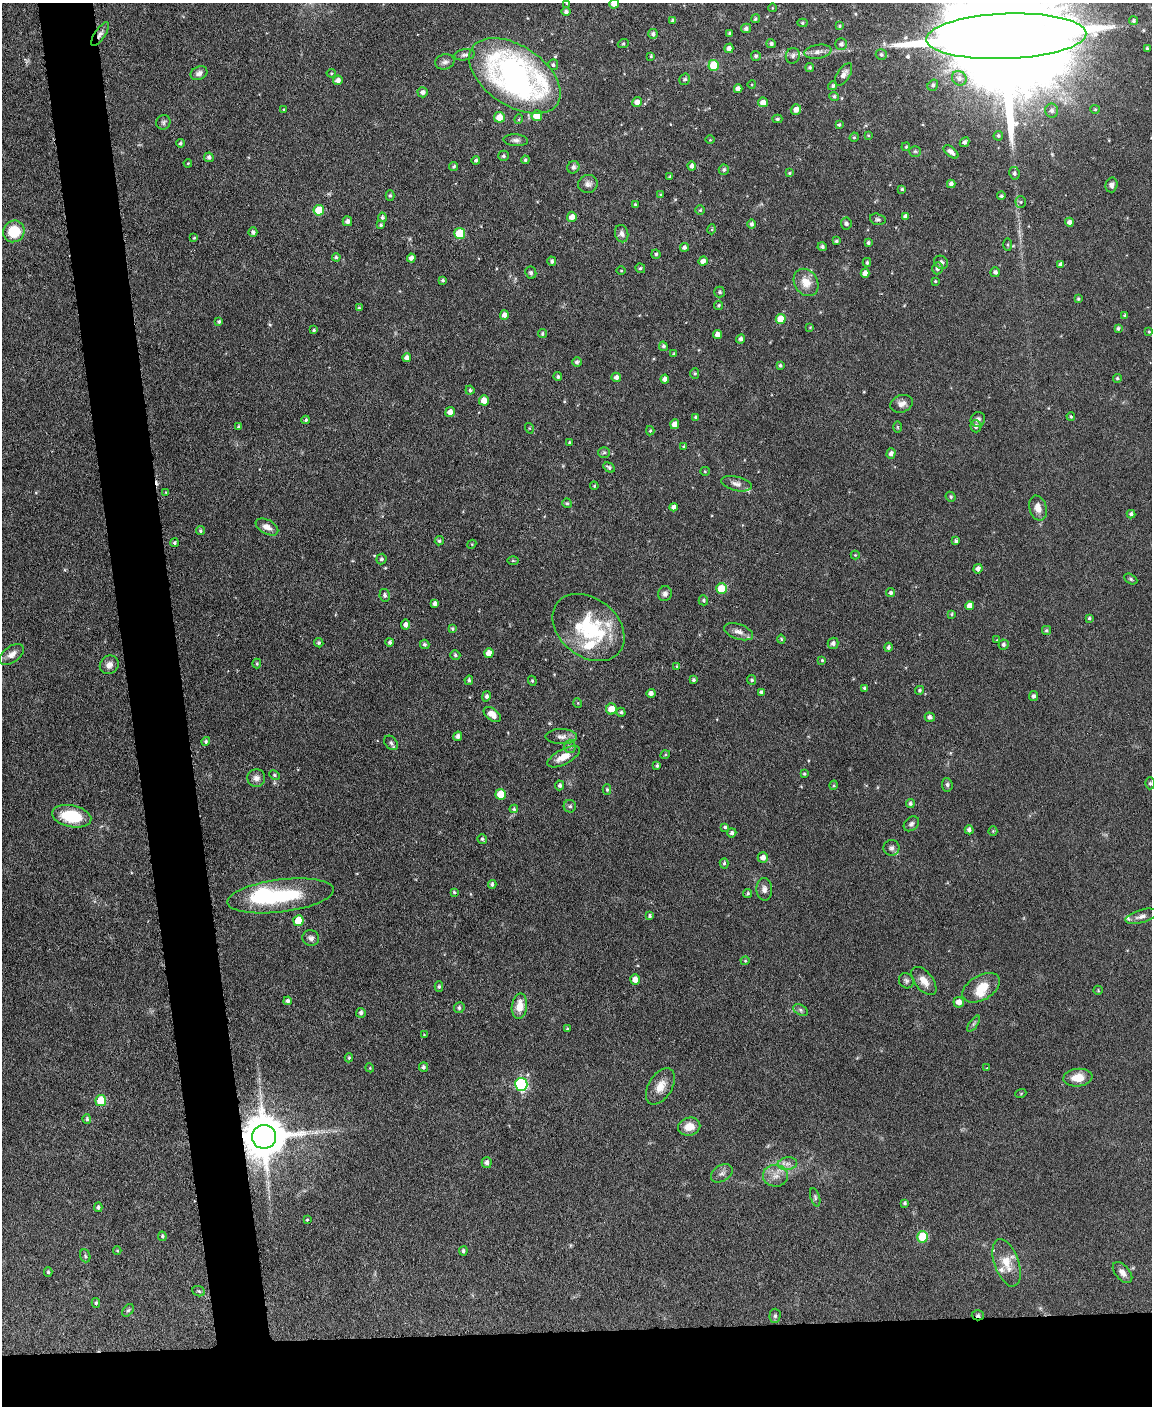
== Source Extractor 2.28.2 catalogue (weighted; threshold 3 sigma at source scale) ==
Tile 11 of 4 x 3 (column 3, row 3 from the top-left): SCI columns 2304-3453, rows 241-1644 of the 4605 x 4580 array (HDU 1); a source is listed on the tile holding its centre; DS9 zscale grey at full resolution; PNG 1154 x 1408 px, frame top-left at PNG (2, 3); each listed source drawn as its Kron ellipse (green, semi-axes under 4 px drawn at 4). Shown black and unused: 10% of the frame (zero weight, under 3 of 6 exposures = <1% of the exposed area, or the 3 px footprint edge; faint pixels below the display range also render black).
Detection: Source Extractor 2.28.2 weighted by HDU 2 'WHT'; one run over the whole footprint, this tile lists its part. Background 0.0896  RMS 0.0041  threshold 0.017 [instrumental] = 3 sigma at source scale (4.09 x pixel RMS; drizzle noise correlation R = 1.36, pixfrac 0.8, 0.05/0.05 arcsec/px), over >= 5 px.
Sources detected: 330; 2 inside a brighter object's white glare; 1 cosmic-ray / hot-pixel residue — neither listed nor drawn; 7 inside a brighter listed object's ellipse — not listed separately; the other 320 listed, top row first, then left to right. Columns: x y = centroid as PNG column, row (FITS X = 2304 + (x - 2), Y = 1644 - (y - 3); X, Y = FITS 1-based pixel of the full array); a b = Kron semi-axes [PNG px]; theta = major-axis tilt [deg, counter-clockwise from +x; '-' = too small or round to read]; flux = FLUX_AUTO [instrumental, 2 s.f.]
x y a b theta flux
567 3 4 4 - 0.5
614 4 5 4 - 2.9
772 8 4 3 - 0.29
566 12 4 4 - 1.1
755 19 4 4 - 0.72
673 20 4 4 - 0.83
1133 21 4 4 - 0.81
802 23 5 4 - 0.55
840 26 4 3 - 0.49
746 28 5 4 - 1.2
730 33 4 3 - 0.83
100 34 14 5 56 1.6
653 34 5 4 - 1
1006 36 80 22 2 27000
623 44 5 3 - 0.41
771 44 5 4 - 1
841 44 6 6 - 1.2
729 48 5 4 - 1.5
1147 48 3 3 - 0.63
818 52 14 7 9 2.1
465 55 10 5 9 1.2
881 55 5 5 - 0.8
651 56 4 4 - 0.43
756 56 5 4 - 0.83
793 56 8 7 - 1.3
445 62 10 7 15 1.5
553 65 5 5 - 0.83
714 65 5 5 - 11
810 67 4 4 - 0.74
199 73 9 6 26 1.5
331 73 4 4 - 0.44
844 74 13 6 57 2.3
515 76 51 30 -34 130
959 78 8 7 - 1.7
685 79 6 5 - 0.92
338 80 5 4 - 1.7
752 85 4 3 - 0.31
933 85 6 5 - 0.99
833 86 4 4 - 0.78
738 89 4 4 - 1.8
423 92 5 5 - 1.4
834 96 5 4 - 0.72
637 102 5 5 - 2.4
763 102 5 5 - 2.6
1095 109 4 4 - 0.51
284 110 3 3 - 0.48
796 110 5 5 - 2.5
1052 111 7 6 - 1.5
537 116 5 5 - 6.2
499 117 5 5 - 5
519 119 5 3 - 0.34
777 119 5 4 - 0.7
163 122 7 7 - 0.95
839 125 4 3 - 0.62
868 135 4 3 - 0.35
998 136 5 4 - 0.67
854 137 5 4 - 0.56
516 140 12 6 -5 1.4
710 140 4 3 - 0.31
964 142 5 3 - 1.1
180 143 4 4 - 0.68
906 147 4 3 - 0.42
915 151 6 5 - 0.63
951 152 9 4 -39 1.9
503 156 5 5 - 0.8
209 157 5 4 - 1.1
476 160 4 4 - 0.65
525 160 4 4 - 0.72
188 163 4 3 - 0.3
454 166 5 4 - 0.67
692 166 4 4 - 1.3
573 167 6 6 - 1.4
724 170 5 5 - 0.9
790 173 4 3 - 0.42
1014 173 6 5 - 0.98
670 177 4 3 - 0.59
588 184 9 9 - 1.9
951 184 4 4 - 1.5
1111 185 7 6 - 1.4
902 189 3 3 - 0.61
660 194 4 3 - 0.38
390 195 5 4 - 0.6
1001 196 4 4 - 0.72
1021 202 5 5 - 0.6
635 204 4 3 - 0.37
319 210 5 5 - 9.6
700 210 4 4 - 0.56
906 216 4 4 - 1.4
382 217 5 4 - 0.78
572 217 5 5 - 2.6
878 219 8 5 -15 0.86
347 221 5 5 - 1.4
1069 222 4 4 - 1.6
846 223 6 5 - 0.9
751 224 4 4 - 0.97
381 225 4 4 - 0.68
712 229 5 3 - 0.43
14 231 11 10 - 11
253 232 4 4 - 0.95
460 234 5 5 - 15
622 234 9 6 -76 1.6
194 238 3 3 - 0.42
836 241 3 3 - 0.66
868 242 4 3 - 0.76
1008 244 6 3 -90 0.49
684 247 4 4 - 1
822 247 5 4 - 0.97
656 254 4 4 - 0.71
336 257 4 4 - 0.67
411 258 4 4 - 1.6
552 261 5 4 - 0.9
703 261 4 4 - 1.9
867 262 4 3 - 0.7
941 262 7 6 - 1.2
1061 264 4 4 - 1.3
640 268 5 4 - 0.74
937 268 6 5 - 1.3
621 271 4 3 - 0.34
995 272 5 5 - 1.1
531 273 6 5 - 0.96
865 273 4 4 - 2.4
443 280 3 3 - 0.6
935 281 4 3 - 0.41
806 282 14 11 -57 5.6
720 292 5 5 - 0.75
1078 299 4 3 - 0.52
719 305 5 4 - 0.63
359 308 4 3 - 0.61
504 315 5 4 - 1.9
1125 315 4 3 - 0.66
781 319 5 5 - 6.4
219 322 4 4 - 0.68
810 327 4 3 - 0.29
1118 329 3 3 - 0.75
314 330 4 4 - 0.61
1149 332 4 3 - 0.41
542 333 4 4 - 0.63
718 335 4 4 - 2.8
741 339 4 4 - 1.3
663 346 5 4 - 0.77
674 354 3 3 - 0.6
407 358 4 4 - 1.6
577 362 5 4 - 1
780 365 3 3 - 0.64
695 374 5 4 - 0.52
558 377 4 4 - 0.8
616 377 5 4 - 1.6
1117 378 4 4 - 0.6
665 379 4 4 - 2
470 390 4 4 - 0.69
484 400 5 5 - 3.9
901 404 11 8 18 2.2
450 412 5 5 - 2.4
1071 416 4 3 - 0.44
696 417 4 4 - 0.72
978 419 7 7 - 1.2
306 420 4 3 - 0.7
675 424 5 4 - 3.1
976 426 6 5 - 1.3
238 427 4 4 - 0.65
897 427 6 4 -89 0.44
529 428 5 3 - 0.33
650 431 5 4 - 0.51
570 443 3 3 - 0.62
684 446 3 3 - 0.62
604 452 6 5 - 0.68
891 454 5 4 - 1.5
609 467 6 4 -30 0.91
705 471 5 4 - 0.45
736 484 15 7 -13 2.1
594 486 4 3 - 0.45
166 492 3 3 - 0.36
951 497 5 4 - 0.73
567 503 5 4 - 0.57
674 507 4 4 - 1.4
1038 508 13 8 -73 3.2
1131 514 4 4 - 1
267 527 12 7 -27 2.8
200 531 4 4 - 0.62
439 541 5 4 - 0.73
956 541 3 3 - 0.88
174 543 4 3 - 0.74
472 544 4 3 - 0.35
855 555 4 4 - 0.35
381 559 5 5 - 0.8
513 561 6 4 -1 0.41
978 569 5 4 - 1.6
1131 579 7 4 -28 0.69
721 589 5 5 - 9
891 593 4 4 - 0.91
665 594 7 6 - 1.3
385 595 6 5 - 0.96
703 600 5 4 - 0.64
435 604 4 4 - 1.4
970 606 4 4 - 2.9
952 614 4 3 - 0.56
1089 618 4 3 - 0.67
406 625 5 4 - 1.7
588 627 40 29 -38 32
452 629 4 4 - 0.63
1046 630 4 4 - 0.76
739 632 15 7 -20 2.5
781 639 4 4 - 0.56
997 640 3 3 - 0.28
390 642 4 4 - 0.85
319 643 5 4 - 0.77
833 643 5 5 - 1.4
425 644 5 4 - 0.81
1003 645 5 5 - 0.97
888 647 4 4 - 0.84
489 653 5 4 - 3.7
12 654 14 8 36 2.9
455 655 5 4 - 0.73
822 660 3 3 - 0.46
257 664 5 3 - 0.53
109 665 10 9 - 2.4
677 666 4 3 - 0.4
469 680 4 4 - 0.73
694 680 4 4 - 0.68
752 680 5 4 - 0.72
532 681 5 4 - 0.58
864 688 4 3 - 0.63
920 690 5 4 - 0.56
761 692 4 4 - 0.81
651 693 4 4 - 1.6
486 696 5 4 - 1
1034 696 5 4 - 0.88
578 703 5 3 - 0.33
611 709 5 5 - 4.5
621 712 5 4 - 0.7
492 714 10 6 -38 3.6
930 717 5 4 - 1.2
458 736 5 4 - 1.4
561 736 16 7 0 2.3
206 741 4 4 - 0.73
391 743 8 5 -48 1.2
570 746 6 5 - 1
665 755 5 3 - 0.39
564 757 18 7 27 4.8
657 766 4 3 - 0.77
804 774 3 3 - 0.54
274 775 5 4 - 0.53
256 778 9 9 - 2
1150 783 6 5 - 0.57
560 785 5 4 - 1.1
834 785 5 3 - 0.39
947 785 7 5 -84 0.9
607 789 5 4 - 0.64
501 794 5 5 - 9.7
910 803 4 4 - 0.84
570 806 6 6 - 0.88
514 809 4 4 - 0.61
72 816 20 11 -12 17
911 824 8 6 42 1.2
725 827 4 3 - 0.63
969 830 4 4 - 1.3
993 831 4 4 - 0.35
732 833 4 4 - 1
482 839 5 4 - 0.72
891 848 8 8 - 1.4
763 858 5 5 - 2
724 863 5 4 - 0.61
492 884 4 4 - 0.88
764 889 11 8 -87 1.8
454 892 4 4 - 0.59
748 893 5 4 - 0.58
281 896 54 16 7 29
650 916 4 3 - 0.65
1141 916 16 6 16 1.9
298 921 5 5 - 8.2
311 938 8 8 - 1.5
745 961 4 4 - 0.4
635 979 5 5 - 2.9
906 981 8 7 - 1.1
924 981 16 9 -51 3.8
439 987 5 4 - 0.69
981 988 20 12 30 7.5
1098 990 5 4 - 0.42
288 1001 4 4 - 1.1
959 1002 5 5 - 2.6
519 1006 13 7 82 5.4
459 1008 5 5 - 0.95
800 1010 8 5 -28 0.91
361 1013 5 4 - 1.1
974 1024 9 4 55 0.82
567 1029 3 3 - 0.46
424 1035 4 2 - 0.26
349 1058 4 4 - 0.53
423 1067 4 4 - 0.93
370 1068 4 3 - 0.37
987 1068 4 2 - 0.31
1078 1078 14 9 5 5.5
521 1084 6 6 - 54
660 1086 20 11 58 5.1
1021 1093 5 3 - 0.36
101 1101 5 5 - 14
87 1119 4 3 - 0.76
689 1127 11 9 12 4.6
264 1137 12 12 - 1700
487 1163 5 5 - 1.4
787 1164 10 6 6 1.9
722 1173 12 8 31 1.7
775 1176 12 11 - 3.6
815 1197 9 4 -73 0.73
905 1203 4 3 - 0.68
98 1207 5 4 - 0.89
307 1220 3 3 - 0.38
162 1236 5 4 - 0.62
923 1237 5 5 - 16
117 1251 4 4 - 0.4
463 1251 4 4 - 0.82
85 1256 7 5 -69 0.65
1007 1263 25 12 -71 6.9
48 1272 5 4 - 0.74
1122 1273 12 7 -50 2.2
199 1291 6 5 - 0.6
96 1303 5 4 - 0.59
128 1310 7 4 51 0.65
978 1315 6 5 - 0.92
775 1316 7 5 88 0.97
Overlapping masked pixels (flux is a lower limit): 3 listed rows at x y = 100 34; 264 1137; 978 1315
Isophote crosses this tile's border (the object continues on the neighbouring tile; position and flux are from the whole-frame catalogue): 3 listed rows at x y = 567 3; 614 4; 1006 36